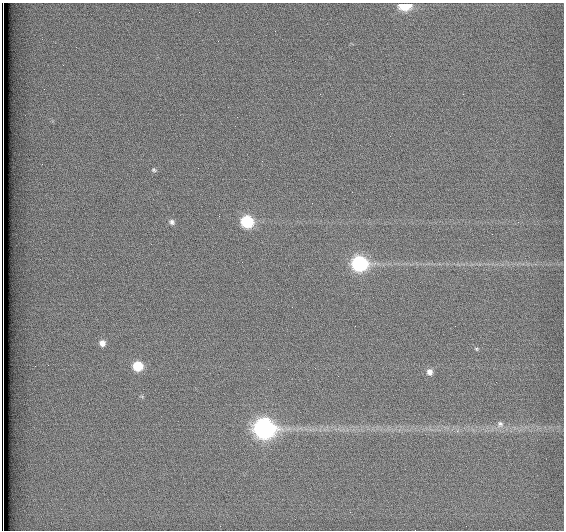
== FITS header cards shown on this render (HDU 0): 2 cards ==
NAXIS1  =                  562          / # of pixels in <axis direction>
NAXIS2  =                  528          / # of pixels in <axis direction>

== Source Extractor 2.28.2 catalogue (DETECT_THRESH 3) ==
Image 562 x 528 px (HDU 0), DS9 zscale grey, 1 PNG px = 1 image px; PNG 566 x 532 px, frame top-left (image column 1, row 528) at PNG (2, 3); no overlay
Background 1790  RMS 4.6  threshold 13.8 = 3 sigma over >= 5 px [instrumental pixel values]
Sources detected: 13; all 13 listed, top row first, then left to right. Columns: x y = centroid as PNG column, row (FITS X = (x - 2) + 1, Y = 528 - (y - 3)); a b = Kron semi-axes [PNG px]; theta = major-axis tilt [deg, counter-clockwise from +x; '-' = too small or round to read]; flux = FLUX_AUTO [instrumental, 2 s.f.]
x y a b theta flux
405 5 9 6 0 12000
154 170 6 5 - 550
172 222 9 7 -31 1200
247 222 8 7 - 27000
360 264 9 8 - 68000
102 343 8 7 - 2000
476 349 6 4 -2 390
138 366 7 7 - 11000
429 372 8 7 - 1700
500 424 10 9 - 1800
264 429 10 9 - 180000
350 512 2 2 - 130
3 528 8 2 -89 1300
At the frame edge (FLAGS 8, measured only in part): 2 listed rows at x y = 405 5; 3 528